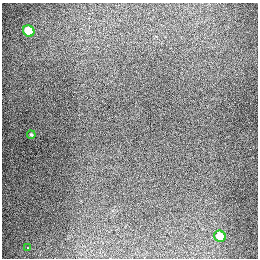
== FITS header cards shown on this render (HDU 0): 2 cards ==
NAXIS1  =                  256
NAXIS2  =                  256

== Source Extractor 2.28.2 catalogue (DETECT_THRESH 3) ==
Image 256 x 256 px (HDU 0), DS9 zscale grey, 1 PNG px = 1 image px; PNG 260 x 260 px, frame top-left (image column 1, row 256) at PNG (2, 3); each listed source drawn as its Kron ellipse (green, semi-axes under 4 px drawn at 4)
Background 1290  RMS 27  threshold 79.8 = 3 sigma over >= 5 px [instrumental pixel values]
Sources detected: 4; all 4 listed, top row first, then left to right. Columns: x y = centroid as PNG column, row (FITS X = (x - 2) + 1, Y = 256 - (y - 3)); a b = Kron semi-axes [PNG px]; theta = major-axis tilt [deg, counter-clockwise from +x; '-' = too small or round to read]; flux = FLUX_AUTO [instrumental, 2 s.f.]
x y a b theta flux
29 31 6 5 - 66000
31 135 4 3 - 1700
220 236 6 5 - 49000
27 248 3 2 - 15000